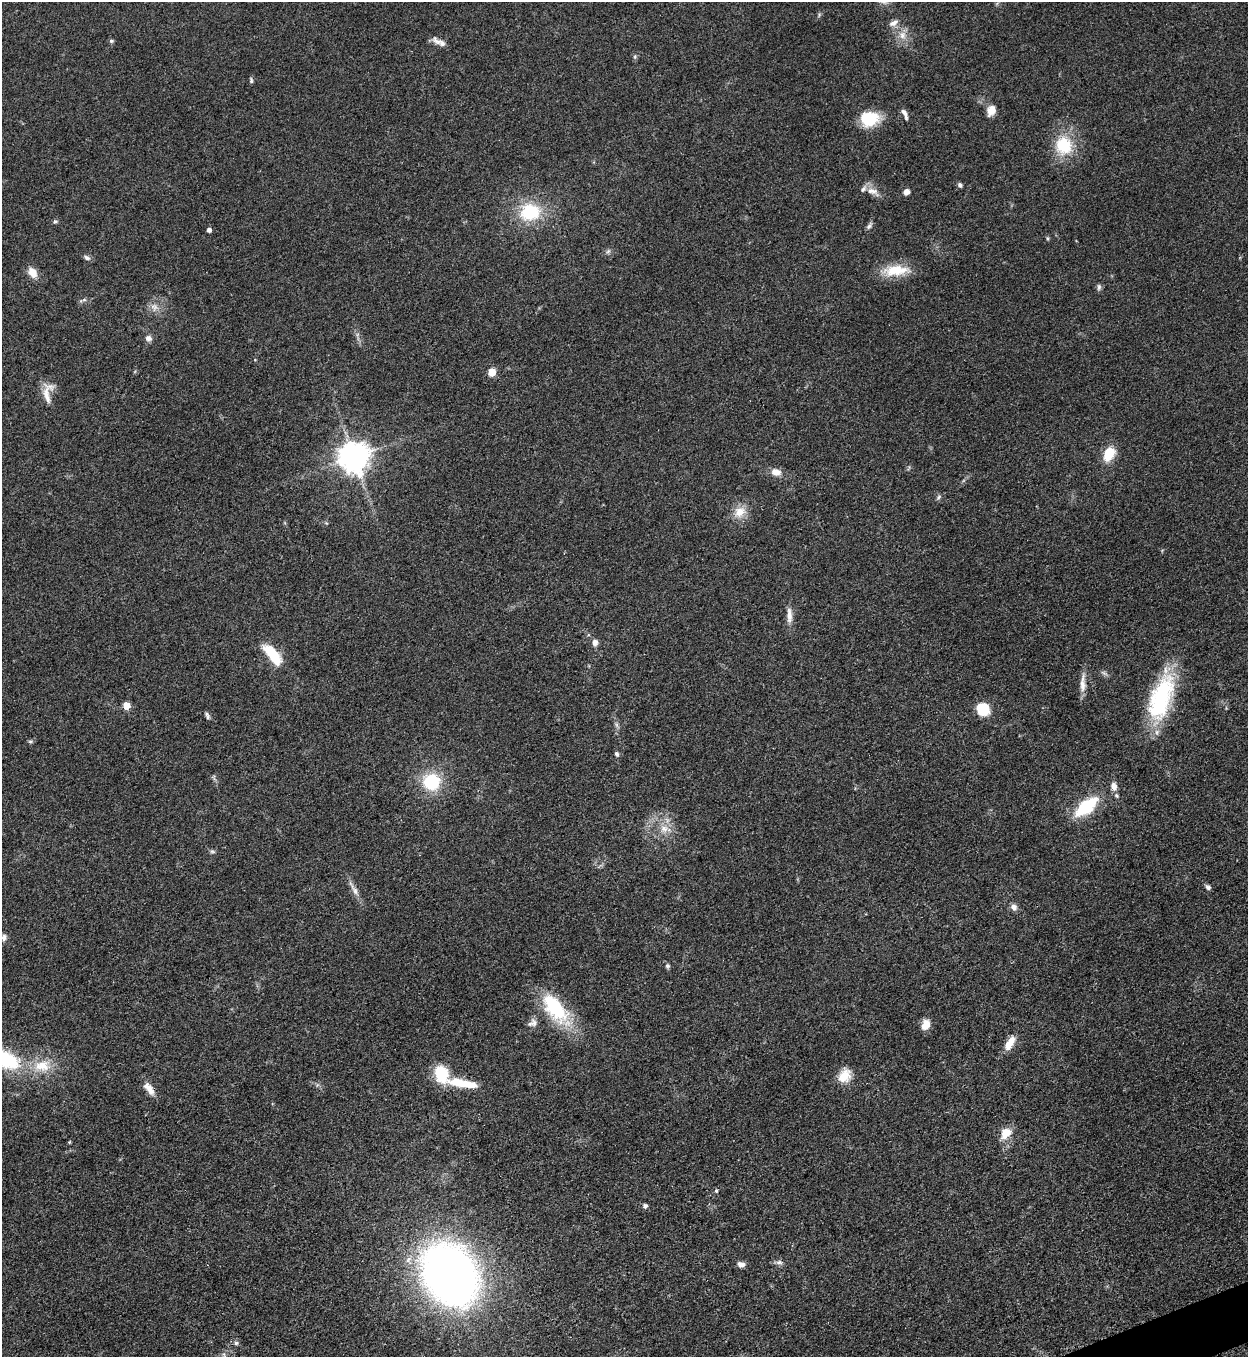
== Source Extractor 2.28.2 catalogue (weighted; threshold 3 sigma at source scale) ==
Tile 6 of 4 x 4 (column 2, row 2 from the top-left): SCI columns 1532-2777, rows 2722-4076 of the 5427 x 5440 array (HDU 1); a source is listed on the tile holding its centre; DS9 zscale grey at full resolution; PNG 1250 x 1359 px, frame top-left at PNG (2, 2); no overlay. Shown black and unused: <1% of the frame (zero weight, under 3 of 5 exposures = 1% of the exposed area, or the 3 px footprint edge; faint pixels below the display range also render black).
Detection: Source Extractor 2.28.2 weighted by HDU 2 'WHT'; one run over the whole footprint, this tile lists its part. Background 0.063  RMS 0.0057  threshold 0.0256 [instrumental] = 3 sigma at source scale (4.5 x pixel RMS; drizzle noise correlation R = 1.50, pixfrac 1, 0.05/0.05 arcsec/px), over >= 5 px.
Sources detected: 76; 1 inside a brighter object's white glare — not listed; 3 inside a brighter listed object's ellipse — not listed separately; the other 72 listed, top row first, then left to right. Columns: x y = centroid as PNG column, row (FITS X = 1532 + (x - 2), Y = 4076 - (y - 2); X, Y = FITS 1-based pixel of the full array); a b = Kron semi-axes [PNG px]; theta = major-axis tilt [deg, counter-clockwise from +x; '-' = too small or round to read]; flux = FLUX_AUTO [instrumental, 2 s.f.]
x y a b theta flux
893 23 13 7 30 3.1
903 35 12 9 77 5
111 41 5 5 - 1.1
437 41 16 8 -35 3.3
635 57 6 5 - 0.96
251 81 8 4 84 0.98
991 110 12 9 64 5.9
905 114 15 5 -67 2.5
869 119 22 17 8 19
1064 145 26 23 -83 23
960 185 6 5 - 1.3
872 191 20 8 -21 5
906 192 6 6 - 3.3
530 212 22 18 6 31
55 221 6 5 - 1
869 226 11 5 58 1.6
209 230 4 4 - 2.2
1047 238 6 3 -71 0.71
608 251 7 5 44 1.3
87 258 9 6 -32 1.7
896 270 36 14 4 16
33 273 12 9 -58 6.2
1099 287 9 5 89 1.4
84 300 7 4 1 1.1
154 307 12 10 -65 4.3
148 338 9 8 - 2.4
492 372 8 7 - 6.5
47 395 32 8 -80 7.1
1109 454 17 11 60 12
353 457 9 9 - 930
776 472 13 9 -10 4.8
939 497 8 5 38 1.2
740 512 17 14 33 8.2
326 523 5 4 - 0.65
789 615 23 7 -88 4.8
595 642 9 7 88 2.6
272 654 28 11 -51 19
1104 673 11 4 -32 1.4
1083 684 26 7 90 5.4
1161 698 59 24 71 56
126 706 5 5 - 11
983 709 13 11 -37 17
207 715 9 4 -63 1.4
30 741 6 4 0 0.85
617 754 7 5 -68 1.3
431 782 18 17 - 29
1114 786 11 7 -76 4
1086 807 20 10 38 39
664 829 14 11 -5 6.8
212 852 8 4 -8 1.1
1208 887 7 5 -46 1.6
354 889 27 6 -58 4.4
1014 907 9 8 - 2.6
4 937 8 6 70 2
668 966 6 6 - 1.3
555 1008 42 20 -52 39
533 1023 13 10 28 3.2
926 1025 12 9 69 5.7
1010 1043 19 8 59 7.6
5 1059 38 19 -24 42
42 1066 26 17 8 16
441 1074 23 15 -58 21
844 1076 18 13 49 9.2
149 1088 19 8 -53 5.3
1006 1133 15 11 58 8
69 1142 4 4 - 0.55
716 1191 5 4 - 0.88
645 1206 5 4 - 2
779 1262 8 6 14 1.8
741 1264 9 6 -6 2.6
450 1275 43 34 -58 490
236 1343 5 5 - 1.1
Isophote crosses this tile's border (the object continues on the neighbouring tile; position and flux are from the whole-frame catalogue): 1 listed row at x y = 5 1059